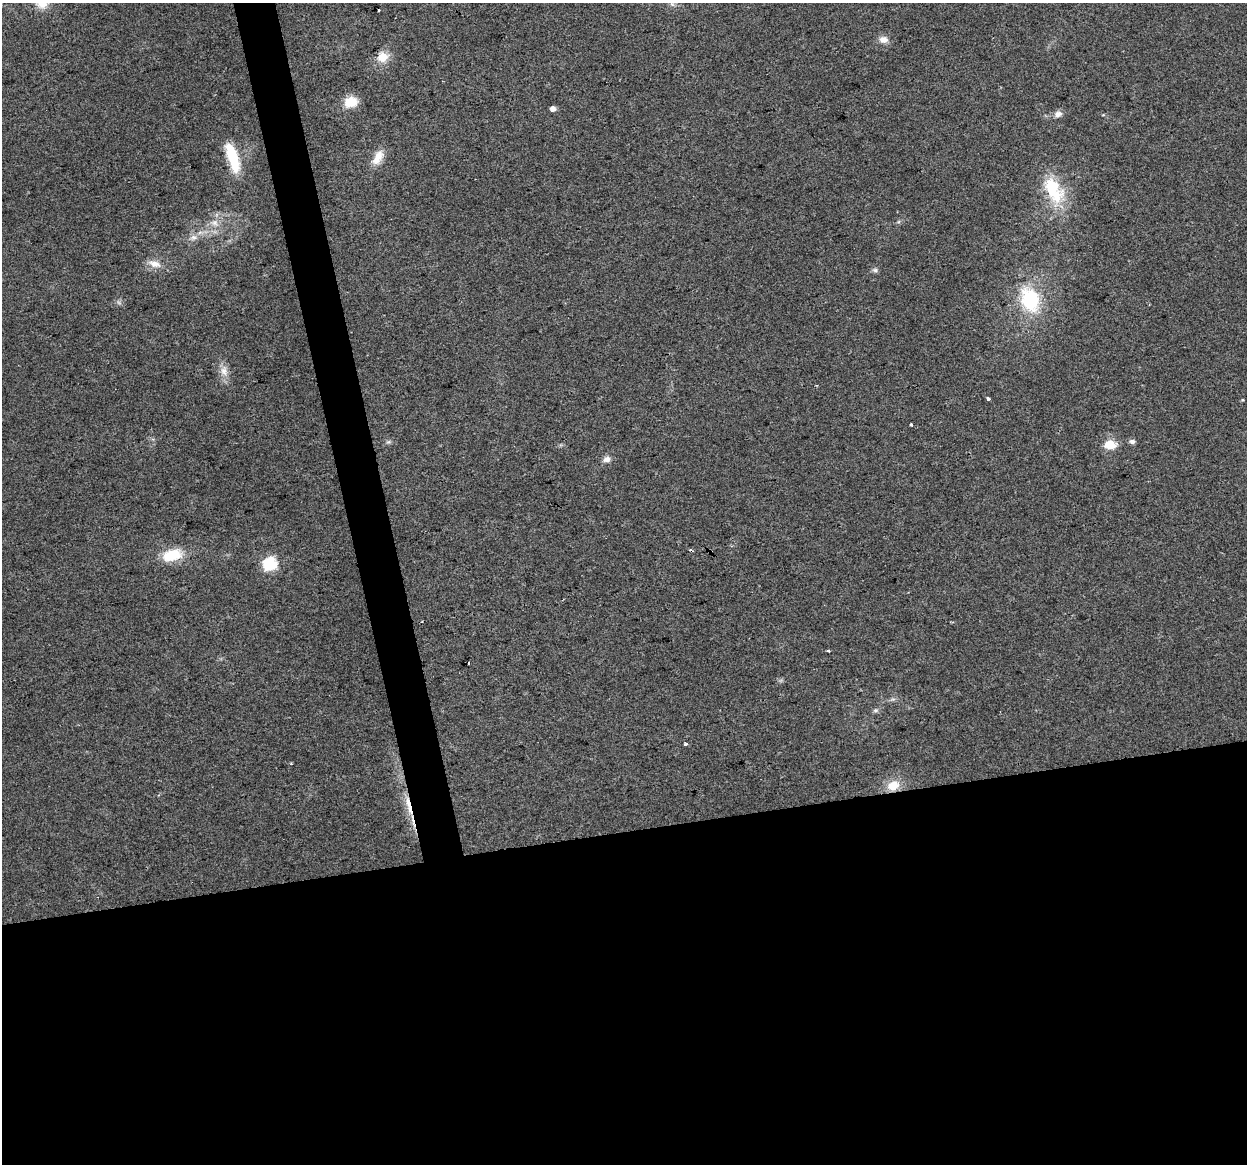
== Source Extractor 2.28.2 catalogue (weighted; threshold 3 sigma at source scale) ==
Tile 15 of 4 x 4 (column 3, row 4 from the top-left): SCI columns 2491-3735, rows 81-1242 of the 4980 x 4762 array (HDU 1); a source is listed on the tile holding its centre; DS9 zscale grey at full resolution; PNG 1249 x 1166 px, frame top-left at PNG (2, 3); no overlay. Shown black and unused: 31% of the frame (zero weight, under 2 of 3 exposures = <1% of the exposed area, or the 3 px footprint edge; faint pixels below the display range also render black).
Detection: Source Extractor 2.28.2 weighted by HDU 2 'WHT'; one run over the whole footprint, this tile lists its part. Background 0.0471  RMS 0.0068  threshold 0.0305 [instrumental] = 3 sigma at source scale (4.5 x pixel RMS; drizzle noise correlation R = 1.50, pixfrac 1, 0.0396/0.0396 arcsec/px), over >= 5 px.
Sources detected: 38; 1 too faint to see at this stretch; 3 cosmic-ray / hot-pixel residue — not listed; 1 inside a brighter listed object's ellipse — not listed separately; the other 33 listed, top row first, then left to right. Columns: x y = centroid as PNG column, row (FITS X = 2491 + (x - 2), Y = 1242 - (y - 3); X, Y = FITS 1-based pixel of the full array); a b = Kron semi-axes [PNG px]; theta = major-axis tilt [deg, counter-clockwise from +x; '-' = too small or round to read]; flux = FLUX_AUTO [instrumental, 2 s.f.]
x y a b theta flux
42 3 14 13 - 9.6
672 4 8 5 -45 2
379 10 3 2 - 1.1
883 39 12 9 -7 4.5
383 57 13 12 - 9.5
350 102 13 10 12 15
553 109 5 4 - 4.4
1058 114 11 8 25 3.6
232 157 31 10 -72 27
378 157 21 11 60 9.1
1053 189 39 20 -63 36
215 223 9 9 - 4
193 238 10 7 30 3.7
155 264 18 9 -16 6.7
875 270 8 5 -9 1.7
1030 299 29 20 -71 46
224 371 15 10 -89 6.2
988 399 3 3 - 3.1
1243 400 4 3 - 0.53
911 424 3 3 - 1.3
1132 441 6 5 - 2.6
388 442 7 4 18 1.2
1110 444 6 5 - 39
606 459 10 7 18 3.4
172 555 24 13 16 20
270 563 6 6 - 100
828 650 4 3 - 5.4
469 663 3 2 - 0.86
876 710 7 5 1 1.6
685 744 3 3 - 2.8
291 764 4 3 - 0.66
893 785 16 12 26 11
408 803 20 7 -78 8.3
Overlapping masked pixels (flux is a lower limit): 1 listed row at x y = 408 803
Isophote crosses this tile's border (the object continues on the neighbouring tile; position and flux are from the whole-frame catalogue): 1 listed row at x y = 42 3